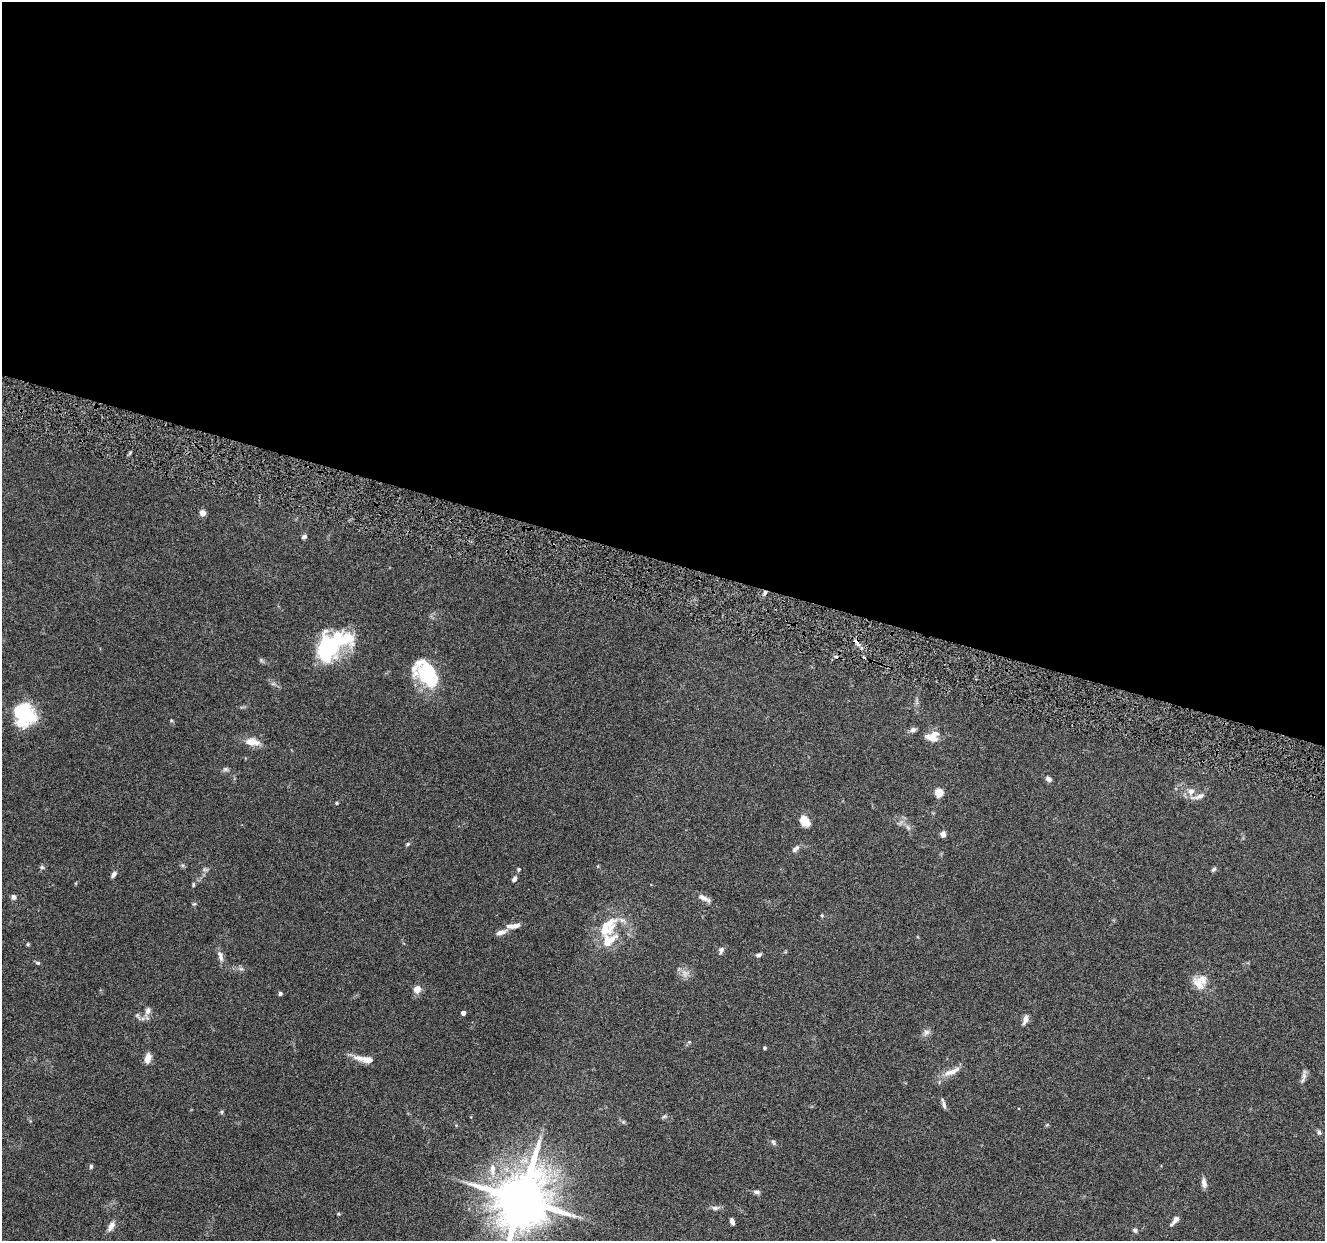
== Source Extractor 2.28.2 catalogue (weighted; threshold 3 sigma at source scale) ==
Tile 3 of 4 x 4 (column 3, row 1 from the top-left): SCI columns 2652-3974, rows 3978-5216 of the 5302 x 5350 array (HDU 1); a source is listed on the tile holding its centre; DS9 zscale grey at full resolution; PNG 1327 x 1243 px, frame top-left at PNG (2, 2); no overlay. Shown black and unused: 45% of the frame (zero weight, under 4 of 8 exposures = <1% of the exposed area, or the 3 px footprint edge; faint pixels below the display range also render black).
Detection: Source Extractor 2.28.2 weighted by HDU 2 'WHT'; one run over the whole footprint, this tile lists its part. Background 0.0882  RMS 0.0047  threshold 0.0192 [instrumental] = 3 sigma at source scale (4.09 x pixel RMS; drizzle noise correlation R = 1.36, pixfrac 0.8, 0.05/0.05 arcsec/px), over >= 5 px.
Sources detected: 77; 3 inside a brighter object's white glare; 1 cosmic-ray / hot-pixel residue — not listed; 3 inside a brighter listed object's ellipse — not listed separately; the other 70 listed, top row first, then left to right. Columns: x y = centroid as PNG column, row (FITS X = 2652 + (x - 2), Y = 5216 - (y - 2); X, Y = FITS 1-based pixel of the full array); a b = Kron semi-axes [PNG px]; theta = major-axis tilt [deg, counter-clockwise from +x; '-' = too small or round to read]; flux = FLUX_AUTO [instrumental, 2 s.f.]
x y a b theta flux
203 513 6 6 - 2.1
304 536 6 4 33 1.1
765 592 5 5 - 0.94
328 648 33 20 64 38
261 660 5 5 - 0.67
427 674 30 17 -50 31
23 712 31 18 -17 20
171 720 5 4 - 0.42
913 730 7 6 - 1.4
932 736 18 13 16 5
252 742 19 9 -7 5
225 769 8 6 0 0.93
1049 779 8 6 -30 1.2
1191 791 10 9 - 2.6
939 793 5 5 - 15
1199 796 19 6 16 2.5
337 803 4 3 - 0.56
804 820 12 8 -57 5.8
908 827 8 4 -53 1
943 834 7 6 - 1.7
407 844 6 4 23 0.55
795 849 12 6 42 1.5
42 867 7 5 -21 0.76
519 869 5 4 - 0.54
1213 869 7 5 43 0.81
114 874 8 5 53 1.5
514 879 8 5 57 1.2
193 885 6 4 -84 0.49
14 897 7 6 - 1.3
704 898 17 7 -25 2.5
194 904 6 3 18 0.5
822 915 5 4 - 0.48
513 926 16 6 6 3.1
607 927 31 18 52 14
501 932 15 6 16 2.2
28 944 5 4 - 0.5
721 950 9 6 70 1.2
758 955 6 5 - 1.2
220 957 15 6 -72 2.1
38 963 6 4 -14 0.71
241 969 7 4 -17 0.84
685 973 8 8 - 2.3
1198 984 21 11 -49 4.9
417 989 9 8 - 2.9
280 993 4 4 - 0.91
148 1011 10 8 60 2
463 1013 4 4 - 2
1025 1019 12 6 73 2.2
926 1032 9 8 - 1.7
765 1048 4 3 - 0.55
148 1058 10 6 76 3.8
360 1058 23 8 -9 3.9
952 1071 28 7 25 4.3
1304 1076 17 5 84 1.7
943 1104 14 4 -73 1.3
222 1112 5 4 - 0.63
665 1116 8 4 31 0.7
1319 1132 7 4 -82 0.88
773 1142 7 5 -60 0.83
91 1166 6 4 76 0.66
492 1169 17 7 -87 4
1204 1183 11 6 -81 2.1
757 1192 10 5 0 1
521 1199 16 14 69 2900
715 1208 9 6 -9 1.2
338 1214 4 4 - 0.43
1175 1220 12 5 52 2.6
732 1221 6 4 -69 1.6
111 1226 14 6 58 2.5
1135 1230 6 5 - 0.81
Overlapping masked pixels (flux is a lower limit): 1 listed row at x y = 765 592
Isophote crosses this tile's border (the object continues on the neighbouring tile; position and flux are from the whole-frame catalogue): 1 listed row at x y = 521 1199